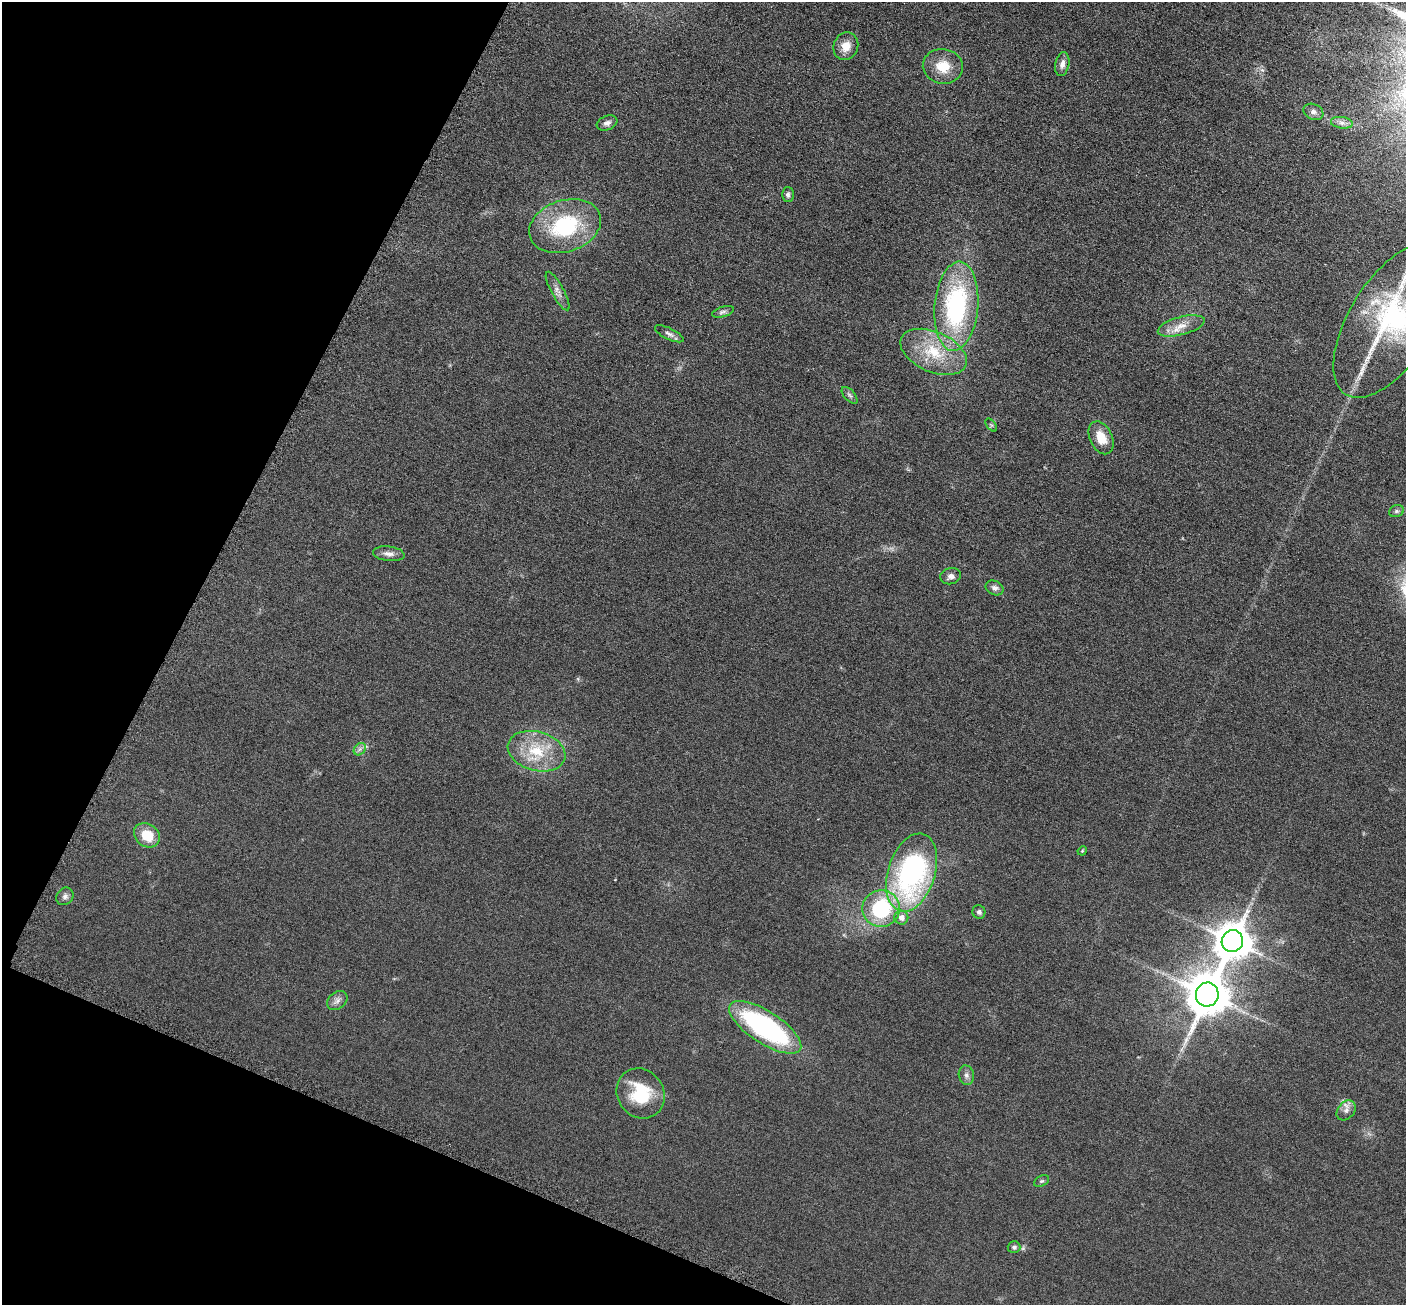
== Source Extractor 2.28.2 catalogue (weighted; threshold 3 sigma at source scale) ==
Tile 9 of 4 x 4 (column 1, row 3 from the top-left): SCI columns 15-1418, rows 1456-2758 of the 5650 x 5662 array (HDU 1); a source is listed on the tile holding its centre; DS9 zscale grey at full resolution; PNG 1408 x 1307 px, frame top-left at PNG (2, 2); each listed source drawn as its Kron ellipse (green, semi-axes under 4 px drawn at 4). Shown black and unused: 21% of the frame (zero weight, under 3 of 6 exposures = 2% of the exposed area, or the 3 px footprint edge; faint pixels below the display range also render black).
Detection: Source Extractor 2.28.2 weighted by HDU 2 'WHT'; one run over the whole footprint, this tile lists its part. Background 0.0814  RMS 0.0096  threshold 0.0393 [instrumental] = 3 sigma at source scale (4.09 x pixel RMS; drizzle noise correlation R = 1.36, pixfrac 0.8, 0.05/0.05 arcsec/px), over >= 5 px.
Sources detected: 40; all 40 listed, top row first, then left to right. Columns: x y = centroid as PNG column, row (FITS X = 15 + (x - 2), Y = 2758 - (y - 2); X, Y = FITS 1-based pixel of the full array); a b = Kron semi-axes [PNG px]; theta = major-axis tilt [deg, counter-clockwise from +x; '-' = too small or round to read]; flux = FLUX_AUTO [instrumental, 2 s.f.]
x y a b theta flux
846 46 14 12 65 11
1062 64 12 7 78 4.7
943 66 20 17 -9 19
1313 112 10 7 -23 3.9
607 123 11 7 21 3.7
1342 123 11 6 -7 3.6
788 195 7 6 - 2.3
565 226 37 25 18 78
558 291 22 6 -61 5.5
956 306 45 22 85 130
723 312 11 5 17 2.6
1392 320 88 42 58 160
1181 326 24 9 15 12
669 334 15 5 -26 3.7
934 352 35 20 -23 39
850 395 10 5 -48 2.1
991 425 8 4 -53 1.3
1101 438 17 11 -65 15
1396 511 7 6 - 2.2
389 554 16 7 -6 5.2
951 576 10 8 13 4.2
994 588 9 7 -25 3.7
360 749 7 5 46 2.6
536 751 29 19 -16 36
147 835 14 11 -35 20
1082 851 5 3 - 0.92
912 873 40 23 73 190
65 896 9 8 - 3.4
881 909 19 18 - 75
979 912 7 6 - 2.5
901 918 7 7 - 5.3
1232 941 11 10 - 2200
1207 995 12 11 - 3300
337 1001 11 8 39 4.4
765 1027 42 16 -33 170
966 1075 10 7 -79 3.5
641 1093 26 23 -55 41
1346 1110 11 8 49 4.8
1042 1181 8 5 25 1.6
1014 1247 6 6 - 2.4
Isophote crosses this tile's border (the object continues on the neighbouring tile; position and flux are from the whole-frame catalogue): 1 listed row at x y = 1392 320